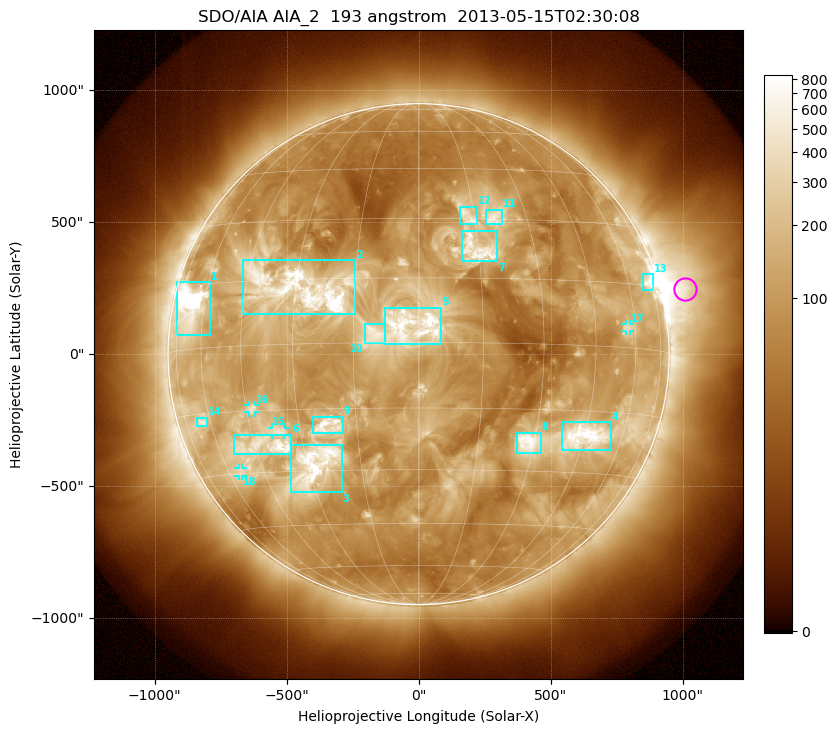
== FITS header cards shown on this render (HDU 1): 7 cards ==
TELESCOP= 'SDO/AIA'
INSTRUME= 'AIA_2'
WAVELNTH=                  193
WAVEUNIT= 'angstrom'
DATE-OBS= '2013-05-15T02:30:08.94'
CTYPE1  = 'HPLN-TAN'
CTYPE2  = 'HPLT-TAN'

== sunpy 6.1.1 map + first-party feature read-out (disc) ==
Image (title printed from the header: SDO/AIA AIA_2  193 angstrom  2013-05-15T02:30:08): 1024 x 1024 px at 2.4 arcsec/px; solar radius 949 arcsec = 396 px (full disc in frame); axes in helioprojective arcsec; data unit not stated in the header (colour bar unlabelled)
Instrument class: DISC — disc imager (sunpy class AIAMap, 193 A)
Bright regions (active regions / flare kernels): reference = the median radial profile (limb darkening/brightening removed); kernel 9 px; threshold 5 sigma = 246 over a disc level ~88.2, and >= 1.15x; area >= 12 px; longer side >= 9 px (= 22 arcsec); searched inside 0.97 R_sun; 18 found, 18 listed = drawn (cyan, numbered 1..; 4 of them under ~33 arcsec drawn as corner ticks so the feature stays visible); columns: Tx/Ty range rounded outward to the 5 arcsec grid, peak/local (2 s.f.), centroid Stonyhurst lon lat
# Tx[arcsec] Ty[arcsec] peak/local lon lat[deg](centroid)
1 -915..-790 75..275 95 -67 +10
2 -665..-240 150..355 14 -28 +13
3 -485..-290 -525..-340 9.7 -28 -28
4 540..730 -365..-255 11 +45 -21
5 -130..90 35..175 4.6 -1 +4
6 -700..-480 -380..-305 8.7 -42 -23
7 160..300 350..470 6.4 +15 +22
8 370..465 -375..-295 8.7 +28 -23
9 -400..-285 -300..-235 8.2 -22 -19
10 -205..-125 40..115 4.2 -10 +2
11 255..320 490..550 5 +21 +30
12 155..220 495..560 4.9 +13 +31
13 850..890 245..305 8.6 +72 +16
14 -840..-800 -275..-240 6.3 -64 -17
15 -555..-505 -305..-275 4.2 -36 -20
16 -645..-620 -220..-195 4.8 -43 -15
17 785..805 85..115 4.8 +57 +5
18 -685..-665 -460..-430 4.6 -54 -29
Off-limb structures (1.02-1.3 R_sun): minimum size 162 px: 5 found; the strongest spans PA ~260..305 deg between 1.02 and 1.3 R_sun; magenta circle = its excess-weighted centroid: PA ~285 deg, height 1.09 R_sun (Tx ~1010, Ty ~245 arcsec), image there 7.4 x the reference